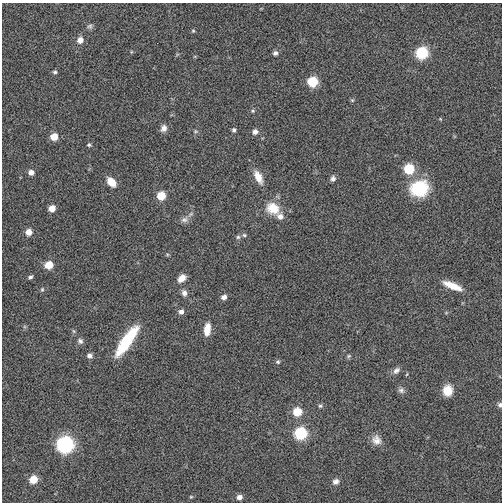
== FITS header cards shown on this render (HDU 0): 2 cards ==
NAXIS1  =                  500
NAXIS2  =                  500

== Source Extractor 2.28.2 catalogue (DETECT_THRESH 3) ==
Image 500 x 500 px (HDU 0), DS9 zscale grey, 1 PNG px = 1 image px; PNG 504 x 504 px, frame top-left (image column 1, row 500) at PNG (2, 3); no overlay
Background -0.0121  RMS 0.37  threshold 1.1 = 3 sigma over >= 5 px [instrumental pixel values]
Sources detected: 58; all 58 listed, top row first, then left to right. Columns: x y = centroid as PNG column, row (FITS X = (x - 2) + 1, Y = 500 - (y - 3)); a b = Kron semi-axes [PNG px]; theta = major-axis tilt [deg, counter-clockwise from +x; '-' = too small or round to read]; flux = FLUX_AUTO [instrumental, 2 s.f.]
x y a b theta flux
90 26 8 7 - 62
193 31 5 4 - 30
80 40 7 6 - 180
275 53 5 5 - 72
422 53 7 7 - 2000
55 72 6 5 - 45
312 82 7 6 - 1000
352 100 5 4 - 32
253 111 6 5 - 38
440 119 5 3 - 20
164 128 10 8 67 120
234 130 6 5 - 55
195 131 6 5 - 40
255 132 6 6 - 110
54 137 6 6 - 340
89 145 5 5 - 38
409 169 7 7 - 1100
31 172 6 5 - 140
258 177 17 8 -63 300
333 178 7 6 - 83
111 182 11 7 -49 270
419 188 20 17 13 1200
161 196 6 6 - 510
52 208 6 5 - 230
273 208 17 14 -29 510
280 216 8 8 - 140
184 220 11 8 12 120
29 232 6 6 - 210
244 235 6 5 - 43
238 237 6 6 - 48
49 265 6 6 - 420
30 277 4 3 - 51
182 278 10 7 43 200
452 286 22 7 -23 420
42 289 6 4 69 34
184 293 9 7 -74 110
224 297 6 5 - 110
181 312 6 6 - 100
207 329 13 7 83 320
80 341 8 7 - 76
127 341 33 9 56 1300
90 356 6 6 - 95
349 356 7 5 22 40
278 362 6 5 - 45
396 370 11 7 44 100
407 374 5 3 - 22
401 390 8 8 - 82
447 390 12 10 84 370
500 405 6 5 - 62
320 406 6 5 - 43
297 412 7 6 - 590
300 433 7 7 - 2100
376 440 13 11 -68 200
65 444 8 8 - 5900
33 479 6 6 - 470
336 482 8 7 - 110
191 497 5 4 - 25
239 497 6 5 - 130
At the frame edge (FLAGS 8, measured only in part): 1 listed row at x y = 500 405